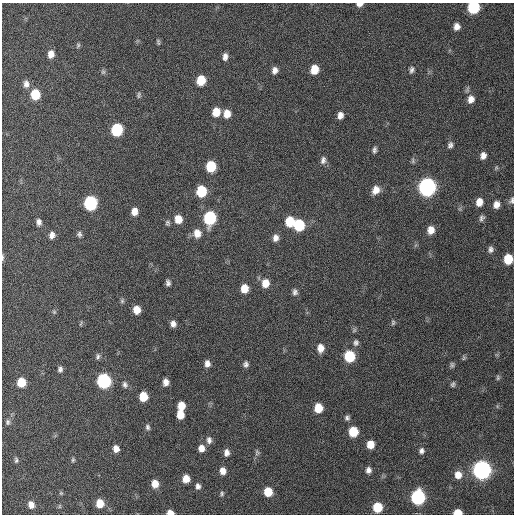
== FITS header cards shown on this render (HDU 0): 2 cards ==
NAXIS1  =                  512 / Axis length
NAXIS2  =                  512 / Axis length

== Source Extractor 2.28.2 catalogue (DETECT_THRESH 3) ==
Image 512 x 512 px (HDU 0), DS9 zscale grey, 1 PNG px = 1 image px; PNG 516 x 516 px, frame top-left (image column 1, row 512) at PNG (2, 3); no overlay
Background 404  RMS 11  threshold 31.7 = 3 sigma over >= 5 px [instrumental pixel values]
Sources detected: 108; all 108 listed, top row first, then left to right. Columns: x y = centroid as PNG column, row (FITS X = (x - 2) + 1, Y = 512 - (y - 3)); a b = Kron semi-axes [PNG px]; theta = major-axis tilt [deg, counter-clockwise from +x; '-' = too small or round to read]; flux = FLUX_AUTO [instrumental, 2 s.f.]
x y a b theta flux
359 4 7 5 7 3500
473 7 8 7 - 56000
457 26 7 7 - 4300
158 42 8 4 -82 1200
78 45 8 5 80 1300
51 54 8 7 - 5800
225 56 8 5 88 3400
314 69 8 7 - 11000
275 70 7 6 - 3700
411 70 9 5 75 2200
103 72 7 6 - 1500
201 80 8 7 - 17000
26 84 9 7 -82 3900
35 94 8 7 - 23000
139 95 9 5 77 1500
471 99 10 8 76 5400
216 112 8 7 - 10000
227 114 8 7 - 7500
340 115 7 5 78 3900
117 130 8 7 - 52000
450 145 8 6 69 2300
374 150 7 5 83 2000
483 156 7 6 - 4000
323 160 10 7 82 2800
413 161 8 5 -73 1400
211 166 8 7 - 28000
427 187 9 8 - 300000
376 190 10 8 60 6600
201 191 8 7 - 31000
512 200 9 6 70 2100
479 202 8 6 77 6700
90 203 8 7 - 93000
496 205 7 6 - 5100
134 211 7 6 - 6200
210 218 9 7 84 70000
482 218 7 6 - 2000
178 219 9 7 -85 8800
39 222 8 6 -86 3000
290 222 8 7 - 20000
167 223 7 6 - 1500
299 225 8 7 - 37000
431 230 8 7 - 6800
197 233 10 9 - 7300
79 234 8 6 -81 1800
52 235 8 7 - 3600
275 238 9 7 82 4000
491 249 7 5 78 2300
2 258 9 3 90 1300
508 259 8 7 - 19000
168 283 6 5 - 2300
265 283 9 8 - 9100
244 289 8 7 - 10000
295 292 9 7 -85 2300
122 301 7 5 90 1300
137 310 7 6 - 8300
54 312 6 5 - 990
393 322 8 5 89 1300
81 324 9 3 68 900
173 324 6 5 - 3500
356 343 9 8 - 2500
320 348 9 7 88 6400
98 356 8 5 79 1800
349 356 8 7 - 34000
464 358 6 5 - 1000
207 364 8 6 -88 3700
246 364 7 6 - 2300
452 365 7 5 76 1400
60 369 7 5 84 2000
498 378 7 5 90 1200
104 381 8 7 - 120000
21 382 7 6 - 16000
166 382 6 5 - 4500
453 384 6 5 - 1400
125 385 9 7 -67 2300
143 397 7 6 - 15000
181 406 7 6 - 9500
318 408 8 7 - 14000
180 415 7 6 - 9700
347 418 6 6 - 1900
8 422 7 6 - 1700
147 427 7 5 -69 1700
353 432 8 7 - 20000
209 440 10 7 -88 3300
370 444 7 6 - 9200
201 448 8 7 - 5500
116 449 6 5 - 4700
421 451 8 7 - 2300
257 452 9 6 -76 1800
226 453 8 7 - 3800
16 460 7 5 89 1400
73 460 6 4 69 1100
368 470 7 6 - 3200
482 470 9 8 - 370000
223 471 8 7 - 5400
458 475 8 8 - 7000
186 479 7 6 - 8400
155 484 7 7 - 8600
198 486 7 6 - 2700
268 492 7 7 - 15000
61 493 6 5 - 980
222 494 8 5 73 1500
418 497 8 7 - 120000
100 503 7 7 - 12000
31 505 8 6 -72 5400
59 506 6 4 90 950
377 507 7 7 - 22000
458 512 7 5 -3 9500
170 513 6 4 -4 5500
At the frame edge (FLAGS 8, measured only in part): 7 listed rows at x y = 359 4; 473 7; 512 200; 2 258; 508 259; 458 512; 170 513